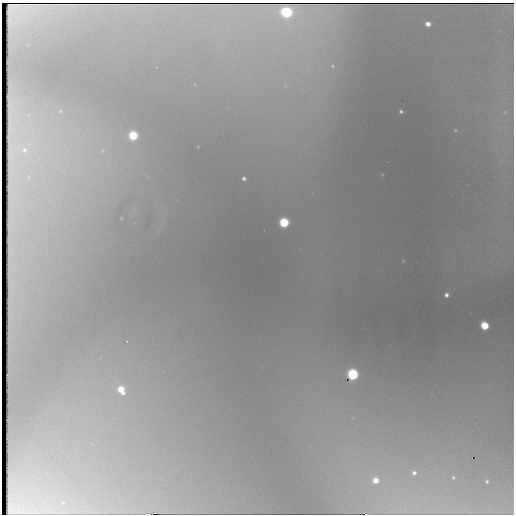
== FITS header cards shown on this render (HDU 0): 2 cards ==
NAXIS1  =                  512 / Axis length
NAXIS2  =                  512 / Axis length

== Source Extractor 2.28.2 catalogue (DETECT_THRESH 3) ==
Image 512 x 512 px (HDU 0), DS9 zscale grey, 1 PNG px = 1 image px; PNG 516 x 516 px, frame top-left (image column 1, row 512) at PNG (2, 3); no overlay
Background 1770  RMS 39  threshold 118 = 3 sigma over >= 5 px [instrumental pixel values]
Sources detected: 26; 1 with non-positive FLUX_AUTO (blend fragments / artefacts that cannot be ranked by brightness) is not listed; the other 25 listed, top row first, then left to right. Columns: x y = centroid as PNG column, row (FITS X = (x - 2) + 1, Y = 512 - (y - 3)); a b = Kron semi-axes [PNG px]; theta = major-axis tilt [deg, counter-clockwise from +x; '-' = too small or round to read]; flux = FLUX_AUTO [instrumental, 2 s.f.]
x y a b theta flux
286 12 6 5 - 430000
428 24 5 4 - 22000
332 66 8 8 - 14000
286 86 14 6 -59 18000
60 111 5 4 - 3300
401 111 4 3 - 5600
505 112 6 5 - 4800
455 130 4 4 - 3000
133 135 6 6 - 130000
24 150 10 9 - 23000
102 150 6 5 - 5300
244 178 4 4 - 7200
121 218 4 2 - 1800
284 222 6 6 - 200000
403 261 2 2 - 1600
446 295 4 4 - 9800
485 325 5 5 - 110000
127 341 3 2 - 1900
353 374 6 6 - 370000
121 389 9 7 -59 60000
414 473 8 7 - 15000
453 477 7 6 - 7000
375 480 7 7 - 38000
487 481 3 3 - 4600
63 503 6 4 -1 3500
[1 non-positive-flux detection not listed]